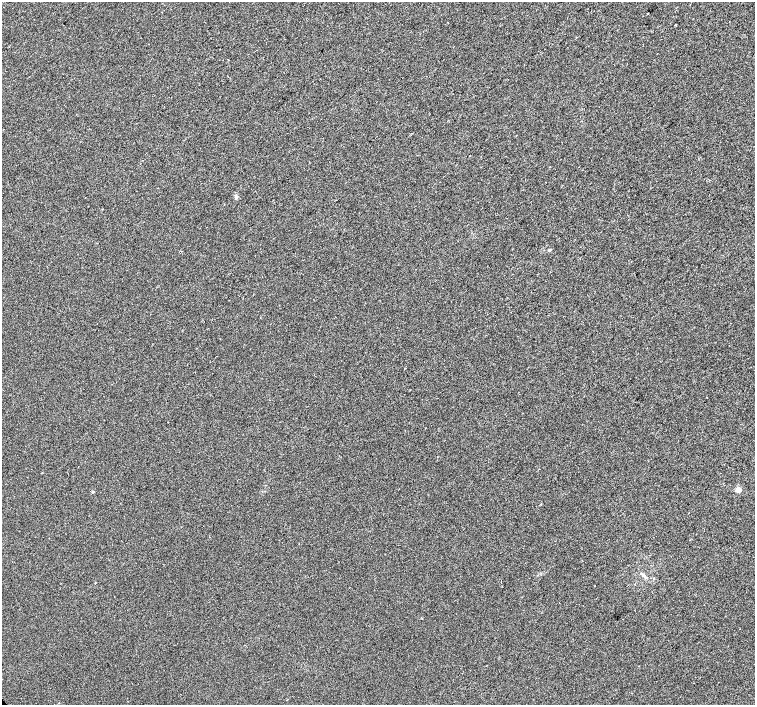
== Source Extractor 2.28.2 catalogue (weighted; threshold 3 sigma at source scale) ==
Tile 10 of 4 x 4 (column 2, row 3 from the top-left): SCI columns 1560-3065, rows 1613-3018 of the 6096 x 6087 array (HDU 1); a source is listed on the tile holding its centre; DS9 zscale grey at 2 x 2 block average (1 PNG px = mean of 2 x 2 image px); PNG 757 x 707 px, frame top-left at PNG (2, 2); no overlay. Shown black and unused: <1% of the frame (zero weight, under 2 of 3 exposures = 2% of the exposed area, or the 3 px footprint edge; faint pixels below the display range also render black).
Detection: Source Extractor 2.28.2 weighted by HDU 2 'WHT'; one run over the whole footprint, this tile lists its part. Background 0.00785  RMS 0.0056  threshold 0.0252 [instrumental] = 3 sigma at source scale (4.5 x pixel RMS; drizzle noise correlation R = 1.50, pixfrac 1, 0.0396/0.0396 arcsec/px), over >= 5 px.
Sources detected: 12; all 12 listed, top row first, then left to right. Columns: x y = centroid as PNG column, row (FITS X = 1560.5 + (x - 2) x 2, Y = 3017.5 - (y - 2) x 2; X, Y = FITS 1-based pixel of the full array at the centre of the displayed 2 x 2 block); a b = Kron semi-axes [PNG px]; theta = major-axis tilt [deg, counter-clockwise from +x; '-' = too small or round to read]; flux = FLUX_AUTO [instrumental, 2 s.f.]
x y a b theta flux
648 13 2 2 - 1.9
675 25 2 2 - 1.1
576 37 2 2 - 0.59
228 60 2 2 - 1.5
236 197 6 3 -77 2.2
549 250 4 3 - 1.2
168 422 2 2 - 0.54
738 490 3 2 - 28
541 504 3 2 - 0.69
641 574 3 3 - 1.4
654 578 3 2 - 0.72
595 585 2 2 - 0.63
Diffuse or blended objects may show on this block-average render without a row.